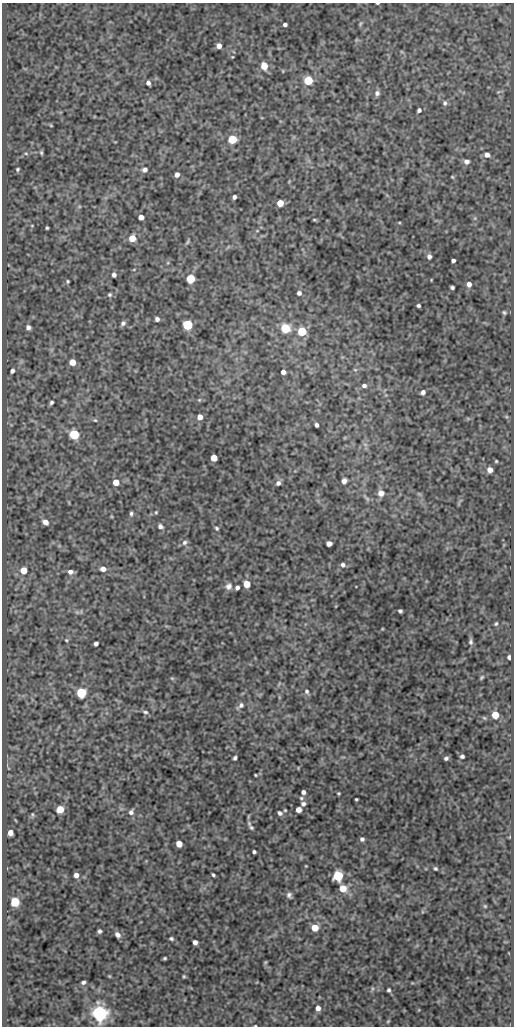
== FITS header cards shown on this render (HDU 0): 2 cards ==
NAXIS1  =                  512
NAXIS2  =                 1024

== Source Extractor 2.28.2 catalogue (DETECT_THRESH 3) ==
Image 512 x 1024 px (HDU 0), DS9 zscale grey, 1 PNG px = 1 image px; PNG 516 x 1028 px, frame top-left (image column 1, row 1024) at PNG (2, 3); no overlay
Background 85.9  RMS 0.51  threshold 1.53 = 3 sigma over >= 5 px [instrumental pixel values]
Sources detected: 147; all 147 listed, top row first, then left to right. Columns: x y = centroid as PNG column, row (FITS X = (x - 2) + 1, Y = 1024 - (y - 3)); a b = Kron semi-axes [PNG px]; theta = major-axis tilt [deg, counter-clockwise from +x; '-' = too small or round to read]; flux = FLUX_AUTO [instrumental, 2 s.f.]
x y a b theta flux
377 3 3 2 - 34
285 24 4 3 - 100
360 24 7 4 60 45
219 46 5 4 - 200
232 57 4 3 - 25
264 66 6 5 - 580
283 71 5 3 - 27
308 80 5 5 - 1900
148 83 4 4 - 120
498 92 6 4 18 42
377 93 6 6 - 110
445 103 7 6 - 87
419 110 4 4 - 96
51 125 4 3 - 32
232 139 5 5 - 1700
26 153 6 4 -2 46
41 153 5 4 - 51
487 155 7 6 - 170
466 161 6 6 - 150
18 169 4 4 - 51
145 170 6 5 - 120
177 175 5 4 - 160
452 177 4 3 - 34
234 197 4 4 - 100
280 203 5 5 - 590
141 217 5 4 - 240
475 218 6 4 72 50
314 220 6 3 -8 37
32 226 4 3 - 26
47 228 3 3 - 43
257 231 5 3 - 29
132 238 5 5 - 570
187 242 8 3 72 50
429 256 6 5 - 120
453 261 4 4 - 97
114 275 4 4 - 110
190 279 5 5 - 2200
431 280 4 2 - 25
68 281 3 3 - 43
469 284 6 5 - 170
452 287 4 3 - 69
299 293 5 4 - 100
109 295 5 5 - 59
418 306 4 3 - 65
504 312 7 5 -28 60
157 319 4 4 - 110
123 323 6 5 - 94
187 325 5 5 - 3500
28 327 5 5 - 120
285 328 6 6 - 1400
302 331 5 5 - 2400
72 362 5 5 - 470
355 370 6 4 -1 39
12 371 5 4 - 110
283 372 4 4 - 150
364 386 5 4 - 94
423 392 5 4 - 110
199 400 5 4 - 40
51 402 5 4 - 72
200 417 5 5 - 220
95 420 5 4 - 46
316 425 4 3 - 85
74 434 5 5 - 2700
365 444 7 4 -19 60
214 458 5 5 - 570
496 461 3 3 - 36
490 470 5 5 - 200
344 481 5 5 - 150
116 482 5 5 - 500
278 483 6 5 - 110
381 493 7 7 - 230
419 494 7 4 -18 47
366 498 15 4 -48 100
156 512 4 4 - 38
131 514 6 4 84 69
45 522 6 5 - 260
160 526 6 5 - 110
217 528 5 4 - 55
184 542 7 6 - 100
329 543 5 4 - 180
343 565 6 6 - 100
103 569 5 5 - 220
24 570 6 5 - 530
70 572 6 5 - 150
247 584 5 5 - 650
228 586 8 7 - 140
237 588 4 4 - 100
400 611 4 4 - 70
77 612 6 5 - 61
496 624 4 3 - 43
66 640 5 4 - 40
471 642 8 5 90 82
96 644 4 4 - 120
509 657 4 4 - 110
482 677 6 4 50 46
172 678 5 5 - 44
279 684 8 3 45 44
307 691 7 5 -57 83
81 693 5 5 - 3200
241 705 10 6 38 130
145 712 8 5 -9 74
495 715 5 5 - 630
462 756 4 4 - 81
235 758 4 3 - 70
446 758 4 4 - 77
255 775 3 2 - 34
303 792 4 4 - 120
339 793 3 3 - 37
301 798 6 5 - 55
356 799 3 3 - 39
303 804 5 4 - 94
60 809 5 5 - 660
285 810 4 3 - 34
298 810 5 4 - 240
131 812 7 6 - 120
280 813 5 4 - 94
32 815 6 3 -82 39
251 828 8 5 -49 73
10 833 5 4 - 260
362 839 4 4 - 85
179 844 5 5 - 420
254 852 4 4 - 67
306 866 3 2 - 23
435 868 5 4 - 54
76 875 5 5 - 180
213 875 4 3 - 53
338 876 5 5 - 3600
343 888 5 5 - 720
289 895 7 6 - 96
15 902 5 5 - 2500
485 906 5 4 - 40
315 928 5 5 - 670
99 931 4 4 - 71
117 935 7 5 -52 150
171 939 4 3 - 59
195 942 4 4 - 150
165 958 4 3 - 43
265 962 5 4 - 38
109 976 4 3 - 31
184 976 4 4 - 39
83 982 4 3 - 78
372 989 7 4 90 52
389 990 5 4 - 64
318 1008 6 5 - 180
99 1013 6 6 - 17000
388 1021 6 3 45 41
255 1026 3 2 - 24
At the frame edge (FLAGS 8, measured only in part): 2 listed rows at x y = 377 3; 255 1026